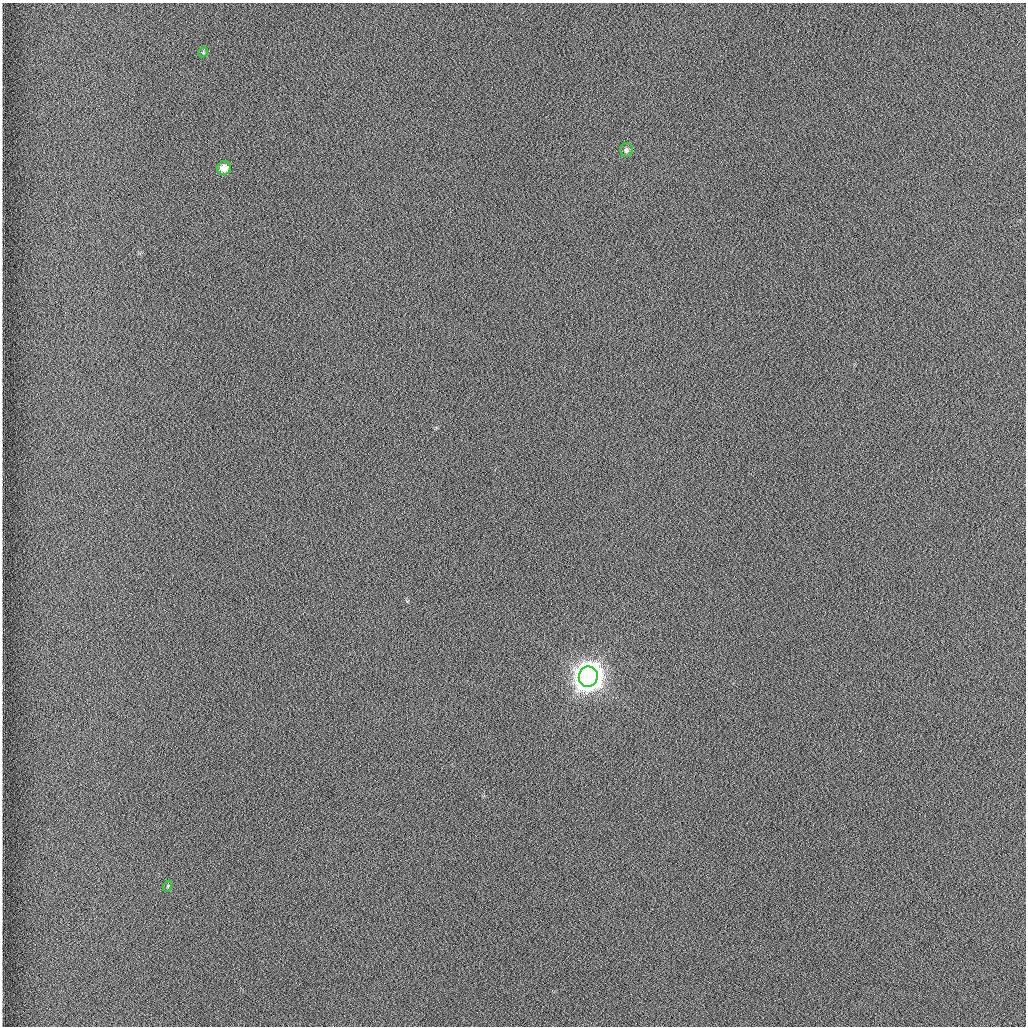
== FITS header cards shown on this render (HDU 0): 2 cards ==
NAXIS1  =                 1024 /fastest changing axis
NAXIS2  =                 1024 /next to fastest changing axis

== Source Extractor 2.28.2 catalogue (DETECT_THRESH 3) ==
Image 1024 x 1024 px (HDU 0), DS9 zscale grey, 1 PNG px = 1 image px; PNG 1028 x 1028 px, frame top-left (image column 1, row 1024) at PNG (2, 3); each listed source drawn as its Kron ellipse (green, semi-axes under 4 px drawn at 4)
Background 1260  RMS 5.9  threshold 17.6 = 3 sigma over >= 5 px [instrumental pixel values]
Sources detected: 5; all 5 listed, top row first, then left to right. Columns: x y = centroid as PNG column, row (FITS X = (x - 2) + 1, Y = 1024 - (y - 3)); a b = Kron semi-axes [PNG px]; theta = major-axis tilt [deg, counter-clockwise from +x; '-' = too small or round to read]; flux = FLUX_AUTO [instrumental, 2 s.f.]
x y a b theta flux
203 52 5 4 - 530
626 150 7 6 - 1100
224 168 7 6 - 4100
588 677 10 9 - 970000
168 886 6 3 71 430